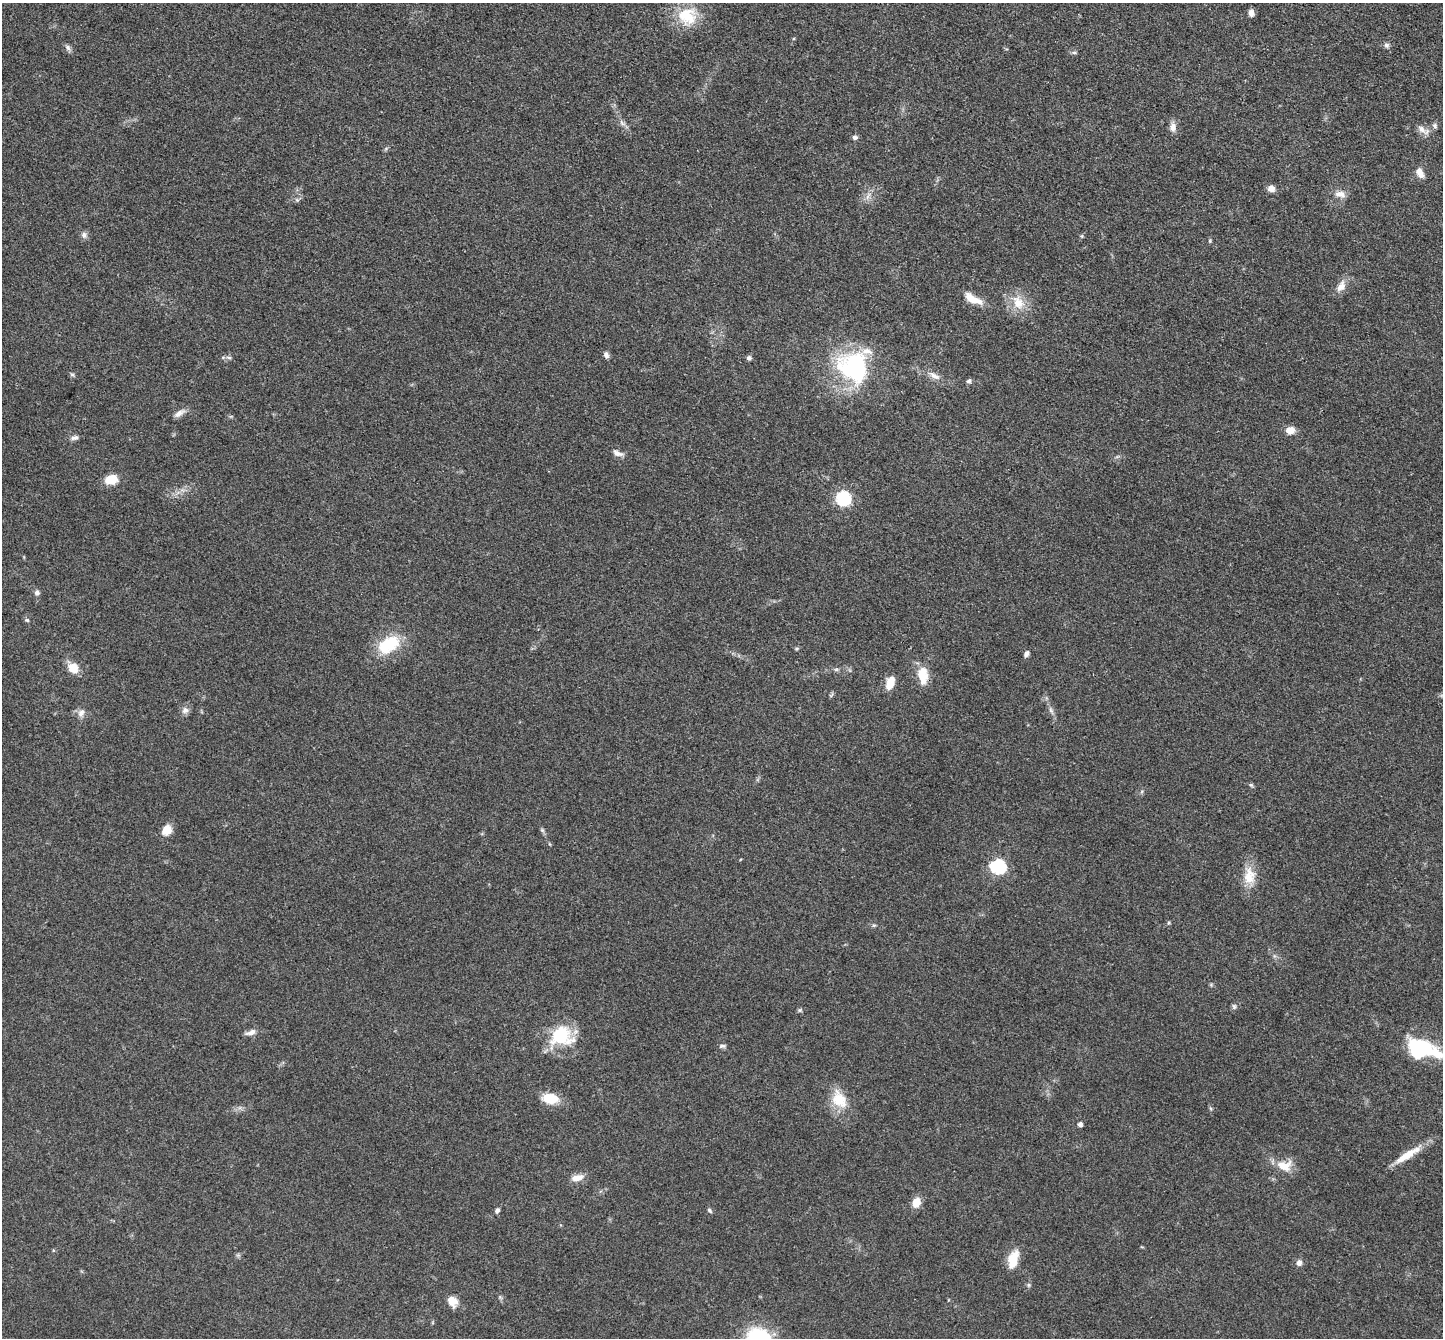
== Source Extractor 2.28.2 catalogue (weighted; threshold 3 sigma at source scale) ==
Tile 10 of 4 x 4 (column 2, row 3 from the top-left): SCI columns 1444-2884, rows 1483-2818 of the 5767 x 5775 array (HDU 1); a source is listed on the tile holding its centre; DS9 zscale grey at full resolution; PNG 1445 x 1340 px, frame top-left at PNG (2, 3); no overlay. Shown black and unused: <1% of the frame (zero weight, under 3 of 4 exposures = <1% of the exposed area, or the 3 px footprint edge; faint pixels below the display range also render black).
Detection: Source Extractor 2.28.2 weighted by HDU 2 'WHT'; one run over the whole footprint, this tile lists its part. Background 0.0996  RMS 0.006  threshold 0.027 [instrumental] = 3 sigma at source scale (4.5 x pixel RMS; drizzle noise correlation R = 1.50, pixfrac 1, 0.05/0.05 arcsec/px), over >= 5 px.
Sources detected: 74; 1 inside a brighter object's white glare — not listed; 2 inside a brighter listed object's ellipse — not listed separately; the other 71 listed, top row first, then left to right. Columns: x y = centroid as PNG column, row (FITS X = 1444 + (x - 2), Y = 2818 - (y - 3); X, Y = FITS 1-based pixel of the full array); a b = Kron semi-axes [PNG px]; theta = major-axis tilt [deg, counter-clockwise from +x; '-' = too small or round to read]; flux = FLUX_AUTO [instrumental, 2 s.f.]
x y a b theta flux
1251 13 7 6 - 2.8
687 16 27 25 -29 22
1386 45 7 7 - 1.6
68 48 10 6 -56 2
1074 53 7 4 0 1
622 123 11 5 -46 2.2
1435 126 7 6 - 1.6
1173 127 12 8 -90 4
1421 129 15 8 -40 4.2
855 137 7 5 -3 1.7
1420 173 12 7 -62 5
1271 188 8 7 - 3.9
1340 194 15 9 -10 4.4
868 196 13 4 60 2.4
297 200 6 4 -43 1
84 235 9 7 -56 2.2
1082 236 5 4 - 0.76
1210 241 5 5 - 0.71
1341 286 17 10 59 5.6
972 298 23 9 -29 9.2
1018 302 22 15 -55 12
606 355 8 6 -74 1.9
229 357 8 4 -8 1.3
749 358 6 5 - 1.5
853 367 44 39 -45 68
72 375 7 4 -1 0.96
934 376 17 7 -31 4.6
969 381 7 6 - 1.5
179 413 16 7 31 3.4
1290 430 10 9 - 5.7
74 438 11 6 10 2.1
617 453 15 7 -22 3.3
111 479 11 8 10 14
843 498 7 7 - 100
37 593 6 6 - 2.1
27 620 6 5 - 0.95
388 645 31 19 33 25
797 648 5 5 - 0.86
1026 654 7 5 61 2.1
73 668 12 10 -39 8.7
836 669 7 4 1 1.1
923 675 23 12 -84 11
890 683 15 9 71 7.9
185 710 10 9 - 2.7
1051 710 10 5 -65 2.1
81 713 11 8 64 3.5
1251 785 6 5 - 0.96
167 830 9 8 - 9.5
542 830 7 4 -45 1.1
998 867 7 7 - 100
1249 876 25 15 -89 12
1169 923 6 4 88 0.87
874 925 6 4 18 0.81
1234 1006 7 6 - 1.3
251 1032 14 6 20 3.2
561 1036 30 25 -1 29
722 1046 9 5 7 1.5
1421 1046 29 14 -19 38
550 1098 17 11 -8 14
839 1099 26 19 -56 16
1080 1124 5 4 - 2.5
1407 1155 40 9 31 12
1284 1166 20 14 -2 10
577 1178 16 8 12 5.7
916 1203 12 8 67 7
497 1210 6 5 - 1.6
709 1210 7 5 -42 1.2
1013 1259 21 10 73 12
1299 1263 7 7 - 2.6
1029 1285 6 4 -90 1
452 1301 12 9 -56 7.3
Unlisted compact peaks at least as high as the median listed source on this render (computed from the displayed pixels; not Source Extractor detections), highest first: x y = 800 1010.